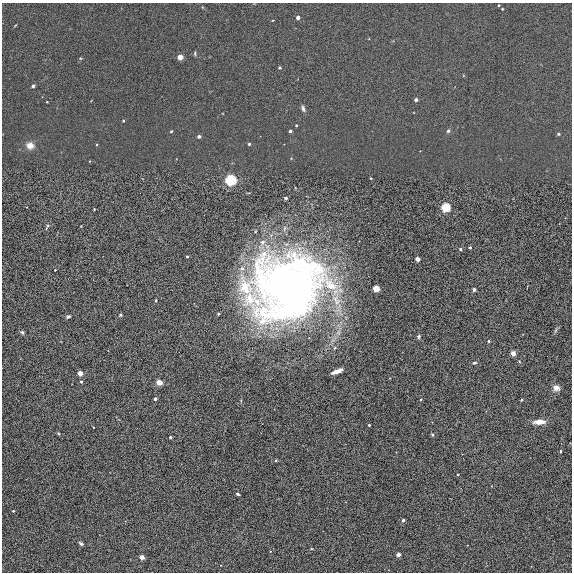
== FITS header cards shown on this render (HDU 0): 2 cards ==
NAXIS1  =                  570
NAXIS2  =                  570

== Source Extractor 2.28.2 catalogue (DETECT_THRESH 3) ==
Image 570 x 570 px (HDU 0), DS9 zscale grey, 1 PNG px = 1 image px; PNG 574 x 574 px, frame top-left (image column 1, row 570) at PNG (2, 3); no overlay
Background 0.00323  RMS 0.086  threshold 0.257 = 3 sigma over >= 5 px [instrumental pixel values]
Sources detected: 66; all 66 listed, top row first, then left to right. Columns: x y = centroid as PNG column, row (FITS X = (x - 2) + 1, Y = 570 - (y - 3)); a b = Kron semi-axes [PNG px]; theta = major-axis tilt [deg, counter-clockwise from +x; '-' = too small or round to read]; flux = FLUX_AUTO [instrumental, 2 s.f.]
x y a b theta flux
499 5 3 2 - 6.3
502 9 3 2 - 4
298 17 3 3 - 36
180 57 4 3 - 100
280 68 4 3 - 5.4
33 86 3 3 - 21
416 100 3 3 - 21
47 102 3 2 - 3.4
303 109 8 4 -79 13
123 121 3 2 - 5.1
296 125 3 2 - 5.9
171 131 4 3 - 4.7
290 131 3 3 - 16
448 131 5 5 - 8.3
558 134 3 3 - 5.4
199 136 3 3 - 21
249 144 3 3 - 9
30 145 9 8 - 35
90 161 3 2 - 3.7
371 178 3 2 - 4.6
231 180 4 4 - 1900
286 198 3 3 - 22
446 207 4 4 - 780
47 226 11 3 64 7.2
262 242 6 5 - 27
470 247 3 3 - 13
460 249 4 4 - 5.4
187 257 3 3 - 8.7
417 259 3 3 - 84
242 268 6 6 - 21
55 270 3 2 - 6.1
331 286 14 9 -40 110
245 287 28 19 -66 220
288 287 78 66 32 3700
376 289 4 3 - 270
474 290 3 3 - 29
156 300 3 3 - 7.5
120 315 4 4 - 6.2
68 317 6 4 25 8.8
556 330 6 4 70 8.1
22 332 5 4 - 9.6
419 336 6 4 87 8.8
489 341 3 3 - 13
513 353 3 3 - 100
474 363 6 4 13 8.1
337 371 8 4 22 48
80 373 3 3 - 110
81 382 3 3 - 14
159 382 4 3 - 160
556 388 9 7 -14 26
155 399 3 3 - 24
522 400 3 3 - 8.9
539 422 8 4 2 81
369 425 3 3 - 9.2
93 427 2 2 - 3.3
58 433 4 3 - 5.7
432 435 4 3 - 7.1
170 437 3 3 - 15
560 451 4 3 - 7.1
458 474 3 2 - 4.3
238 494 4 2 - 11
13 511 3 2 - 5.1
403 520 3 3 - 19
81 543 4 3 - 12
398 555 3 3 - 53
142 557 3 3 - 84